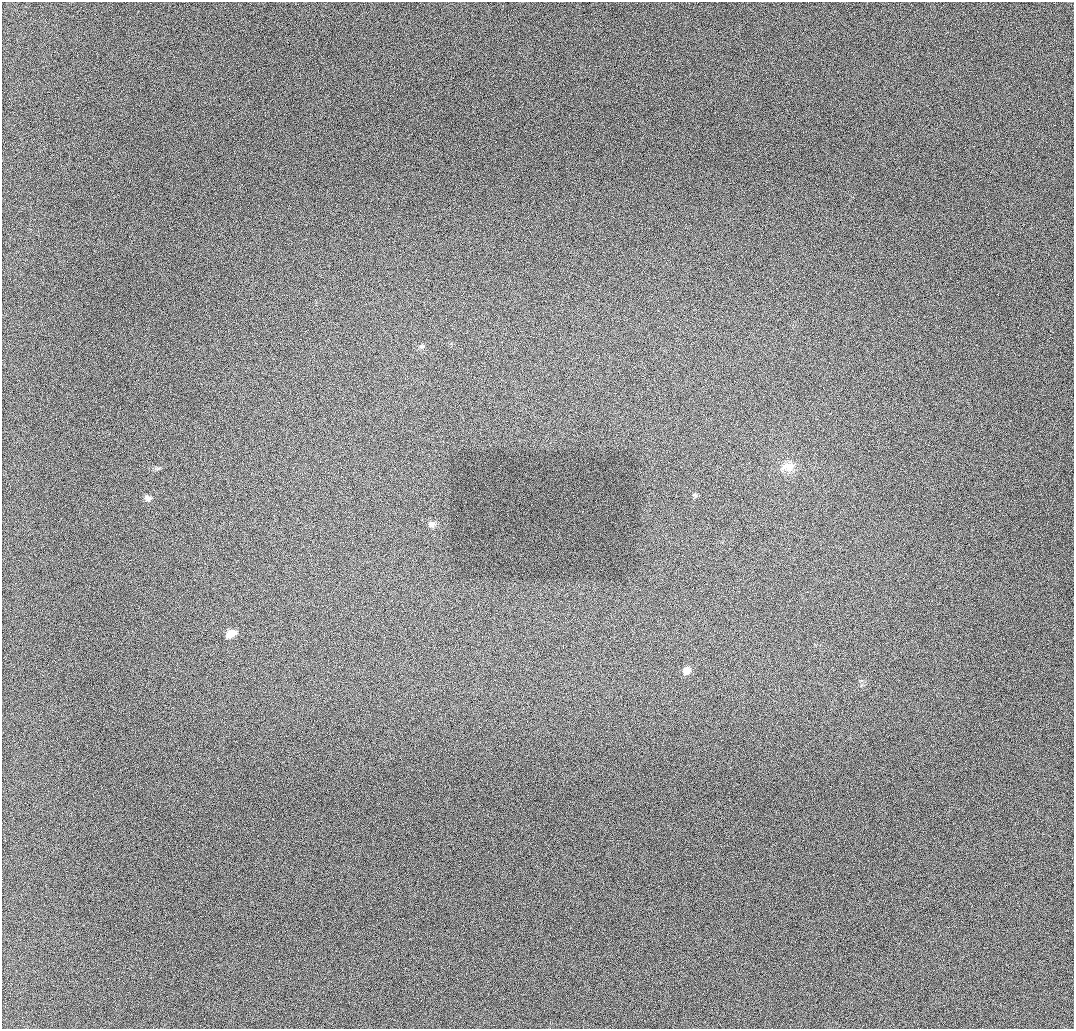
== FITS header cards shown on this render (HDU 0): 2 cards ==
NAXIS1  =                 1072 / length of data axis 1
NAXIS2  =                 1027 / length of data axis 2

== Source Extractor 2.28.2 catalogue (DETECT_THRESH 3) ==
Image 1072 x 1027 px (HDU 0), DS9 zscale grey, 1 PNG px = 1 image px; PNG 1076 x 1031 px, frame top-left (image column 1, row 1027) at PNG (2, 2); no overlay
Background 945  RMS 11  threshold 32.9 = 3 sigma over >= 5 px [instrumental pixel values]
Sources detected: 7; all 7 listed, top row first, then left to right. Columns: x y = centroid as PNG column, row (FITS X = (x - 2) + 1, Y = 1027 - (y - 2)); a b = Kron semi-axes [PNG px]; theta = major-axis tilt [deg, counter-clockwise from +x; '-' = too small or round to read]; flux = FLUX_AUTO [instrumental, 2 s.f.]
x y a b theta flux
422 346 8 4 -8 1300
788 467 19 12 6 9200
695 495 7 6 - 1400
148 498 9 7 -7 2600
432 524 10 7 -2 2700
231 633 11 6 29 6700
687 670 9 8 - 5300